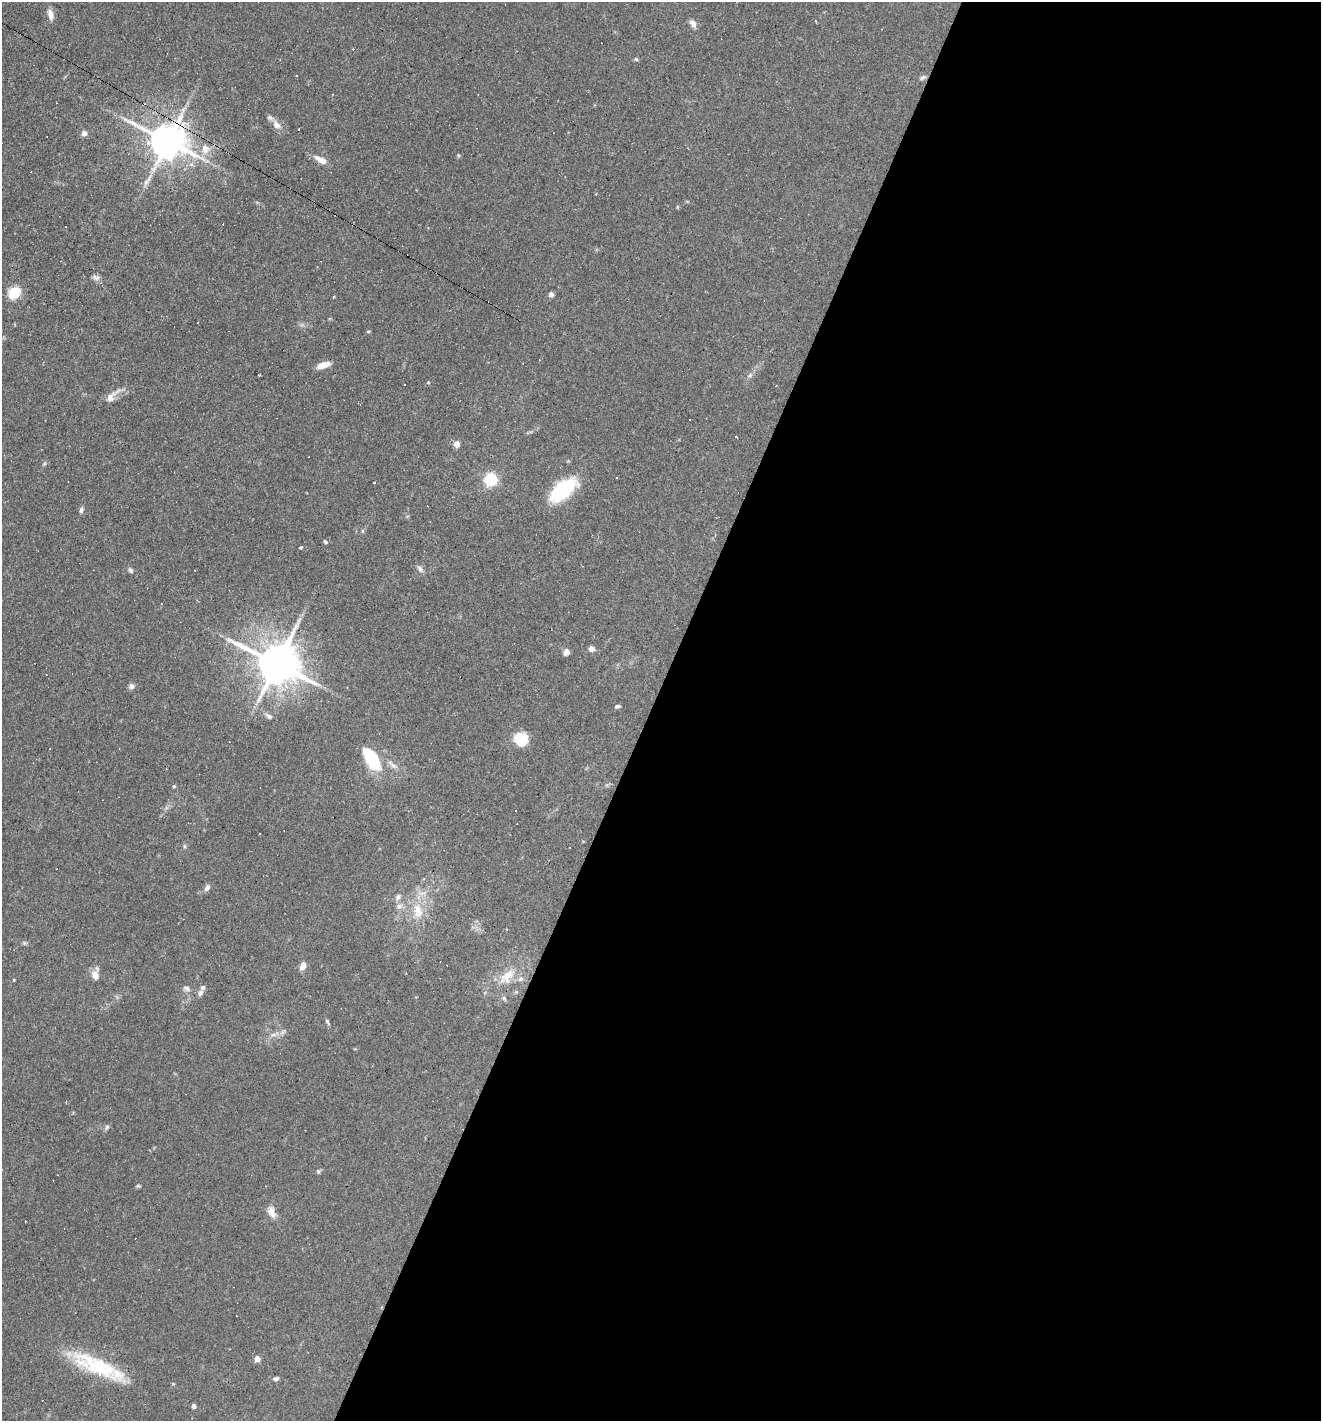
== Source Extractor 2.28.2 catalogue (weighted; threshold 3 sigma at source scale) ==
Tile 12 of 4 x 4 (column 4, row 3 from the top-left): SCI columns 4095-5413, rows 1420-2838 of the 5686 x 5676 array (HDU 1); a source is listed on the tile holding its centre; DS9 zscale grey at full resolution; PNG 1323 x 1423 px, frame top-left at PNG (2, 2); no overlay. Shown black and unused: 51% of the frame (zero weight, under 3 of 4 exposures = <1% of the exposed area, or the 3 px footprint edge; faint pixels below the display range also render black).
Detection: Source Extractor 2.28.2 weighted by HDU 2 'WHT'; one run over the whole footprint, this tile lists its part. Background 0.0842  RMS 0.0052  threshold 0.0235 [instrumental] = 3 sigma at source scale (4.5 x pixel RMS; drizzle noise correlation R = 1.50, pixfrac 1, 0.05/0.05 arcsec/px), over >= 5 px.
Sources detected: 92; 26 cosmic-ray / hot-pixel residue — not listed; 3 inside a brighter listed object's ellipse — not listed separately; the other 63 listed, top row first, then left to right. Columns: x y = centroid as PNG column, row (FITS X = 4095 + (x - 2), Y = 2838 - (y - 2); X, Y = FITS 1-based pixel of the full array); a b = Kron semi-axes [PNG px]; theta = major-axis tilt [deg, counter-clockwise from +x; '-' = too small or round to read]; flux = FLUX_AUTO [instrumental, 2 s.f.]
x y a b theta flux
50 14 13 7 -76 3.4
693 23 11 7 -55 2.4
636 59 6 5 - 0.69
296 75 3 2 - 0.34
922 77 11 4 28 1.3
276 125 11 8 -48 3.6
84 133 4 4 - 4.2
168 141 11 10 - 1400
205 149 15 12 -85 6.2
321 160 16 7 -27 4.9
146 182 11 7 65 2.4
65 226 3 3 - 0.85
96 277 11 6 -17 1.9
14 293 10 8 43 16
551 295 5 5 - 2
198 323 3 3 - 1.8
368 331 5 3 - 0.54
323 365 15 6 18 5.2
259 375 3 2 - 0.52
750 375 6 5 - 1.1
428 382 5 3 - 0.43
110 397 13 9 60 3.9
457 444 4 4 - 6.7
44 464 5 4 - 0.73
491 479 6 5 - 84
563 490 26 12 40 42
81 510 8 5 74 1.3
325 542 5 4 - 0.7
301 548 4 3 - 0.61
420 569 10 6 -61 1.7
130 570 7 5 -34 1.1
591 649 7 6 - 2
566 652 7 6 - 2.5
277 664 13 11 -24 1800
131 686 7 7 - 1.7
617 706 7 4 7 0.94
269 716 11 6 -34 1.7
521 740 11 10 - 20
371 759 27 13 -57 24
393 765 19 5 -40 2.6
174 786 5 4 - 0.61
259 833 3 3 - 1.2
185 846 6 4 90 0.73
207 888 9 6 56 1.8
398 897 9 7 50 2
399 906 9 8 - 2.5
418 911 23 13 -77 11
303 966 9 6 66 3.3
95 975 11 8 -59 3.9
507 976 25 12 43 9
187 988 10 6 -27 1.7
200 993 10 6 58 1.7
504 998 7 5 -61 1
327 1022 11 4 -60 0.93
273 1034 9 4 9 1.7
107 1127 7 5 62 1
318 1171 6 5 - 0.85
138 1186 6 4 6 0.68
271 1212 15 9 -68 4.3
257 1359 4 4 - 5.9
96 1366 63 18 -26 37
276 1378 7 5 7 1.3
194 1406 4 4 - 2.5
Overlapping masked pixels (flux is a lower limit): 1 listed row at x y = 168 141